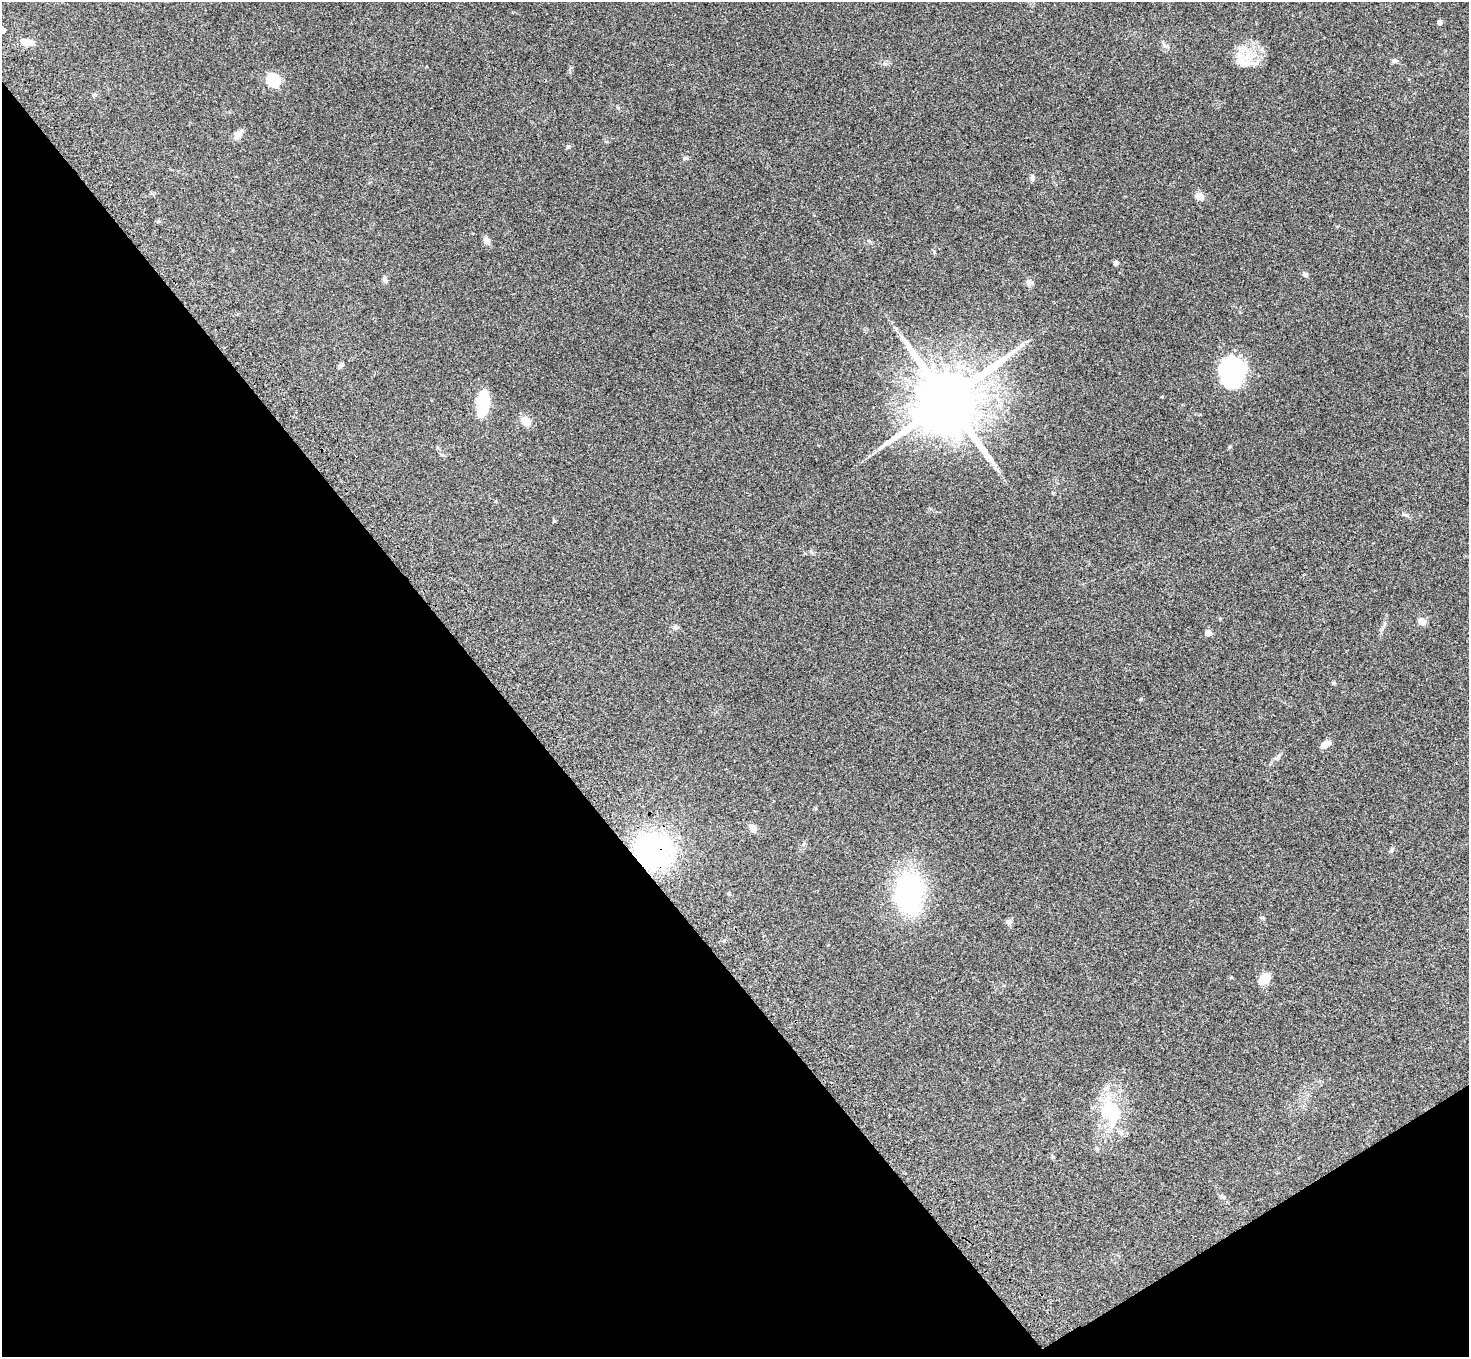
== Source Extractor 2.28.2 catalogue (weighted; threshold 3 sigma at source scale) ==
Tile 14 of 4 x 4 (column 2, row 4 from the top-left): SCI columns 1547-3013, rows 356-1710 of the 6026 x 5994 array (HDU 1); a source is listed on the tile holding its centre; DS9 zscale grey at full resolution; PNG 1471 x 1359 px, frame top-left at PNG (2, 2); no overlay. Shown black and unused: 36% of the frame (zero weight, under 3 of 4 exposures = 5% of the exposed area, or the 3 px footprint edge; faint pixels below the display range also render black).
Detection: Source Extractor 2.28.2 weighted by HDU 2 'WHT'; one run over the whole footprint, this tile lists its part. Background 0.224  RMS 0.0087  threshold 0.039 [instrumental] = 3 sigma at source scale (4.5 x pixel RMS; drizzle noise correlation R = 1.50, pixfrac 1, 0.05/0.05 arcsec/px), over >= 5 px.
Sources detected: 44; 2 inside a brighter object's white glare — not listed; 1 inside a brighter listed object's ellipse — not listed separately; the other 41 listed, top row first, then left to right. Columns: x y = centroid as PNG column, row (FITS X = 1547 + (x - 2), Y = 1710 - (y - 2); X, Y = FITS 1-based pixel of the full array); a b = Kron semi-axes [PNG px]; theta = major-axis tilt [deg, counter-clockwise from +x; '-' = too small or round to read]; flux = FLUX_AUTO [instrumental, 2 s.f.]
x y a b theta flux
1440 22 5 4 - 2.9
2 30 4 4 - 8.4
27 42 19 7 -10 7.4
1165 46 10 5 -54 2.3
1247 56 19 8 64 13
1394 61 7 6 - 1.9
273 80 6 6 - 94
238 134 14 7 44 5.2
568 147 5 5 - 1.3
685 158 7 5 20 1.5
1032 178 7 6 - 1.8
1199 196 9 9 - 5.9
159 221 5 5 - 1.2
487 241 10 7 -53 4.4
1116 263 4 4 - 3.5
1305 274 8 6 -18 1.9
385 280 9 6 -68 2.3
1029 282 9 8 - 3.3
341 365 9 5 46 2.1
1232 371 30 26 -76 74
1162 397 4 3 - 0.72
947 400 20 17 34 9100
483 403 24 9 83 43
526 421 12 9 -53 8.8
1229 447 5 3 - 0.92
1405 515 10 4 -11 1.7
1422 621 5 5 - 18
675 628 7 4 -19 1.6
1208 633 5 5 - 6.8
1325 744 13 7 31 4.8
1277 757 14 5 46 3
753 828 9 7 -61 5.1
1392 850 6 4 89 1.3
653 851 26 25 - 190
908 892 42 28 89 130
1009 922 8 8 - 2.4
1265 979 15 10 36 10
1111 1112 41 26 -69 47
1097 1149 6 4 -72 1.5
1053 1157 5 4 - 0.94
1223 1196 10 5 -40 2
Overlapping masked pixels (flux is a lower limit): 1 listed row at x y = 653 851
Isophote crosses this tile's border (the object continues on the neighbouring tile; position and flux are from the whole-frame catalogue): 1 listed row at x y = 2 30
Unlisted compact peaks at least as high as the median listed source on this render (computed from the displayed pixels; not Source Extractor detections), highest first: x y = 1141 699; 934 252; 554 521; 1220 619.